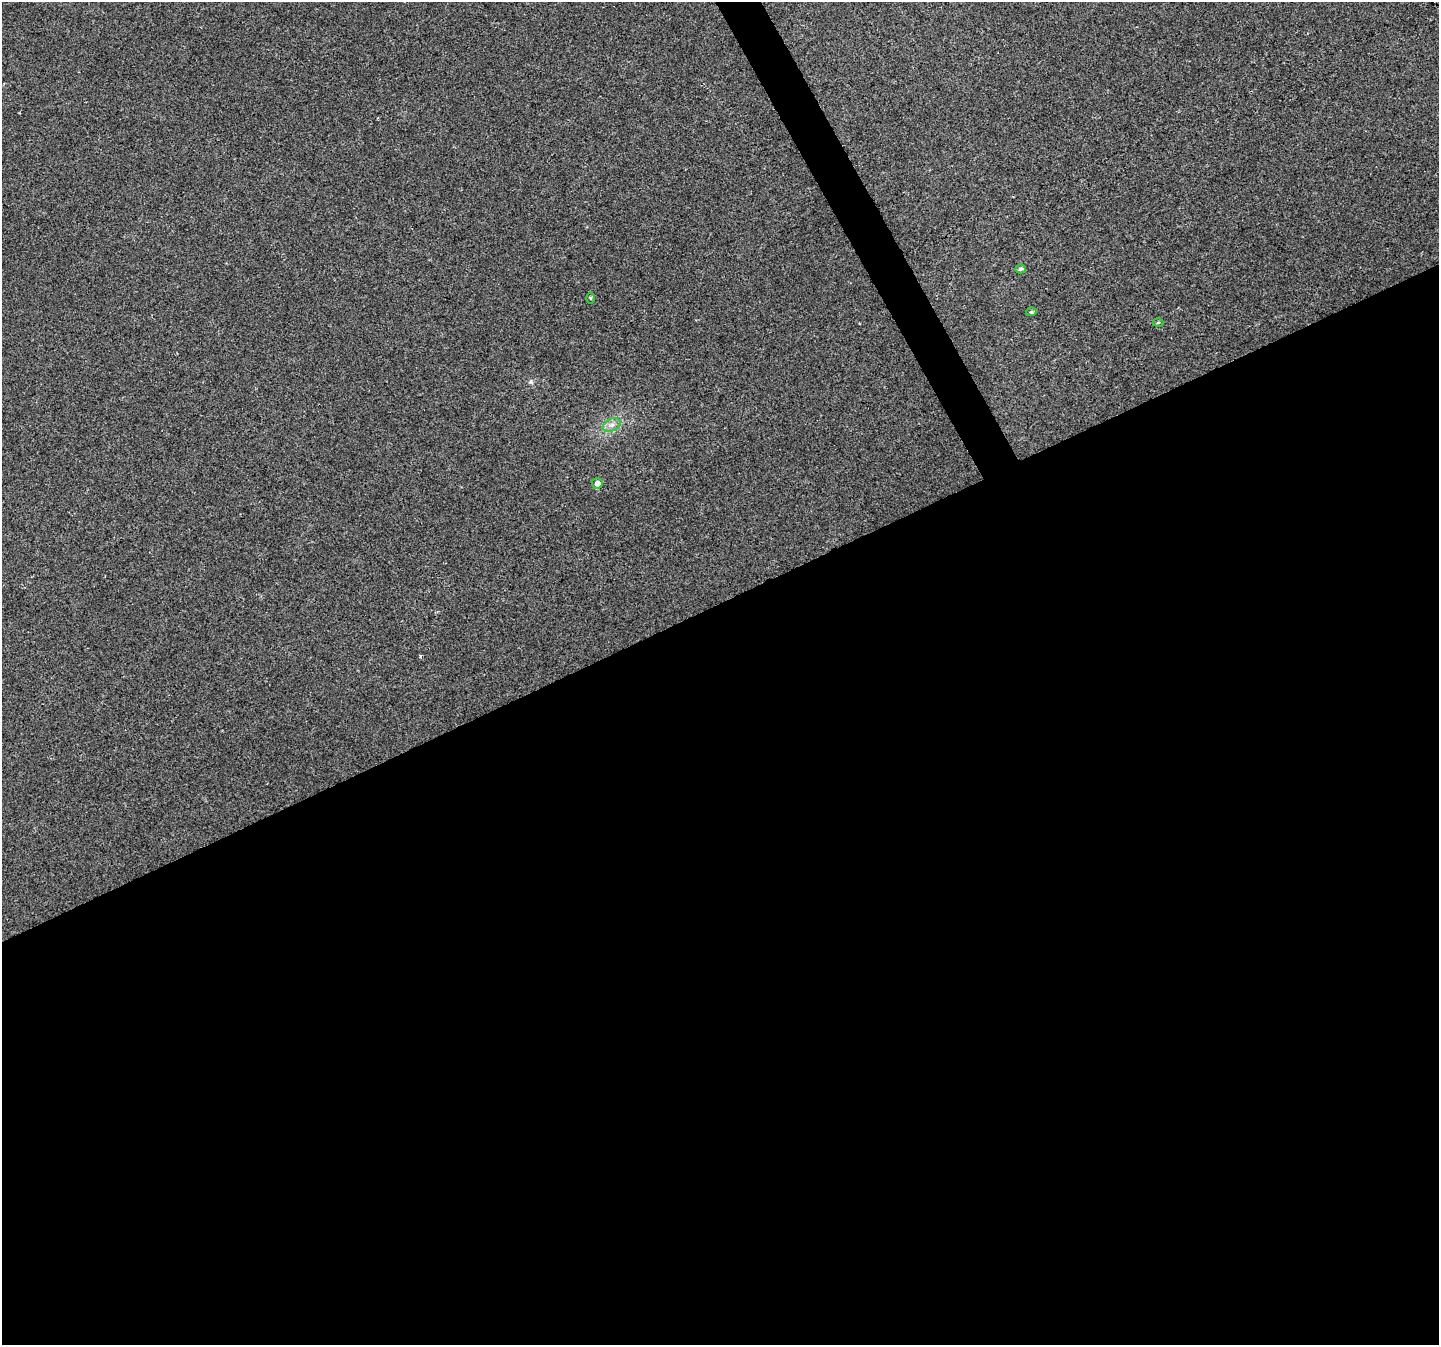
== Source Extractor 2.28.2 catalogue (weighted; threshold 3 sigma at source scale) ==
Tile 15 of 4 x 4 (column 3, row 4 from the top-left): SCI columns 2877-4313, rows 159-1501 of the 5750 x 5629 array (HDU 1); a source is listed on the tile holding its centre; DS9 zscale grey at full resolution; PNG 1441 x 1347 px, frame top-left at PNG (2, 2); each listed source drawn as its Kron ellipse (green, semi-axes under 4 px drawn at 4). Shown black and unused: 56% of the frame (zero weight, under 2 of 3 exposures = <1% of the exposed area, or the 3 px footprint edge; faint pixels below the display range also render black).
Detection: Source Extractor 2.28.2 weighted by HDU 2 'WHT'; one run over the whole footprint, this tile lists its part. Background 0.0804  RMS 0.0076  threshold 0.0341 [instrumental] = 3 sigma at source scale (4.5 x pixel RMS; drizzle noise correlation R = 1.50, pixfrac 1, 0.0396/0.0396 arcsec/px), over >= 5 px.
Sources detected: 6; all 6 listed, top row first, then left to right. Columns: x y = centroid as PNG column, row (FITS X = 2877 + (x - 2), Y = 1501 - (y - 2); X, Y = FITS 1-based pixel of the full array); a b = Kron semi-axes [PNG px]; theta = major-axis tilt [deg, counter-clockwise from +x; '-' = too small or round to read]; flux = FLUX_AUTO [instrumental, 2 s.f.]
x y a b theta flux
1021 269 5 4 - 1.6
590 298 6 4 -89 0.84
1031 312 5 4 - 1.2
1158 323 5 3 - 0.8
612 425 9 6 26 3.6
597 483 5 5 - 4.1